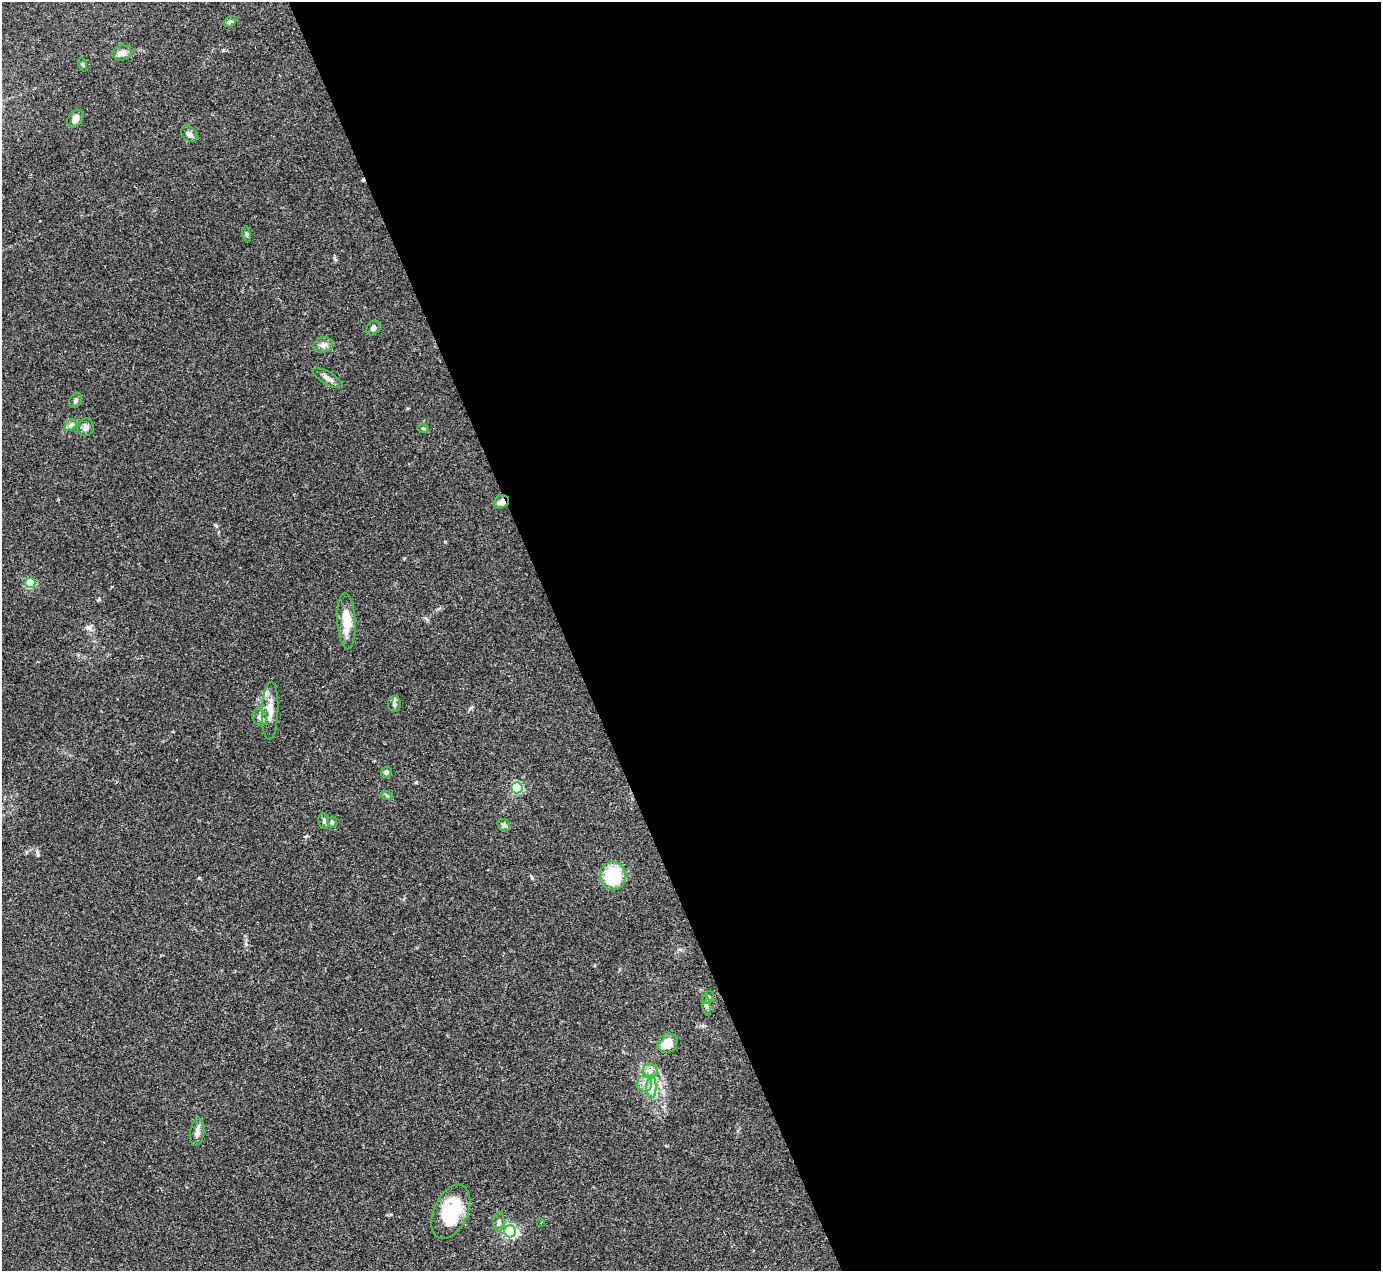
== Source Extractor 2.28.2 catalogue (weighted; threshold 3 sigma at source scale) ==
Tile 8 of 4 x 4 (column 4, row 2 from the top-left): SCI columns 4139-5517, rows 2816-4084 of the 5517 x 5501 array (HDU 1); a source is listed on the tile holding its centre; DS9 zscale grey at full resolution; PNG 1383 x 1273 px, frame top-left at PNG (2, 2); each listed source drawn as its Kron ellipse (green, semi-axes under 4 px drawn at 4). Shown black and unused: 59% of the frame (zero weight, under 2 of 3 exposures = <1% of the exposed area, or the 3 px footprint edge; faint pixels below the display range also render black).
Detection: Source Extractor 2.28.2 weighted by HDU 2 'WHT'; one run over the whole footprint, this tile lists its part. Background 0.109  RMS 0.0077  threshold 0.0347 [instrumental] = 3 sigma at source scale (4.5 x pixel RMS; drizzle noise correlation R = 1.50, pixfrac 1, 0.05/0.05 arcsec/px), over >= 5 px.
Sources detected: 40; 2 cosmic-ray / hot-pixel residue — neither listed nor drawn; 1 inside a brighter listed object's ellipse — not listed separately; the other 37 listed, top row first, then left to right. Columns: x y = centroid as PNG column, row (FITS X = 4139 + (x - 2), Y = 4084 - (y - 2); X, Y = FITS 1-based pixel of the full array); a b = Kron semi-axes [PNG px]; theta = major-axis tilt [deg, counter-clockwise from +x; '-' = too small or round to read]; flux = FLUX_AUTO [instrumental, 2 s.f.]
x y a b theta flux
230 22 7 5 31 1.4
122 53 10 7 12 4.3
83 64 7 3 -71 1
75 119 9 7 55 4.8
189 134 9 6 -44 3.2
247 234 8 4 -82 1.2
373 328 8 6 49 2.2
323 345 10 7 11 3.4
328 378 16 6 -30 3.9
76 400 8 6 60 1.9
71 425 7 5 42 1.9
85 427 9 8 - 3.7
423 428 6 4 -1 0.91
501 502 8 6 23 4.6
30 583 5 5 - 42
346 621 28 9 -87 15
394 704 8 6 -89 2.2
270 711 29 8 88 9.2
260 717 9 7 -69 3.2
386 772 5 5 - 2.3
517 788 6 5 - 74
387 796 6 4 -20 0.97
324 821 8 5 -81 1.6
332 822 5 5 - 1.9
504 825 7 5 -45 1.7
613 876 14 13 - 46
708 997 7 5 52 1.6
706 1005 10 4 -78 1.6
667 1043 10 9 - 12
650 1071 7 7 - 3.8
644 1083 8 7 - 4.5
651 1087 12 5 90 4.4
197 1132 14 7 81 4.1
451 1212 29 17 65 45
499 1222 9 5 89 2.2
541 1223 4 2 - 0.57
510 1231 6 6 - 140
Overlapping masked pixels (flux is a lower limit): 1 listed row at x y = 501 502
Unlisted compact peaks at least as high as the median listed source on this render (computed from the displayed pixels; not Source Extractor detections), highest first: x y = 38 855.